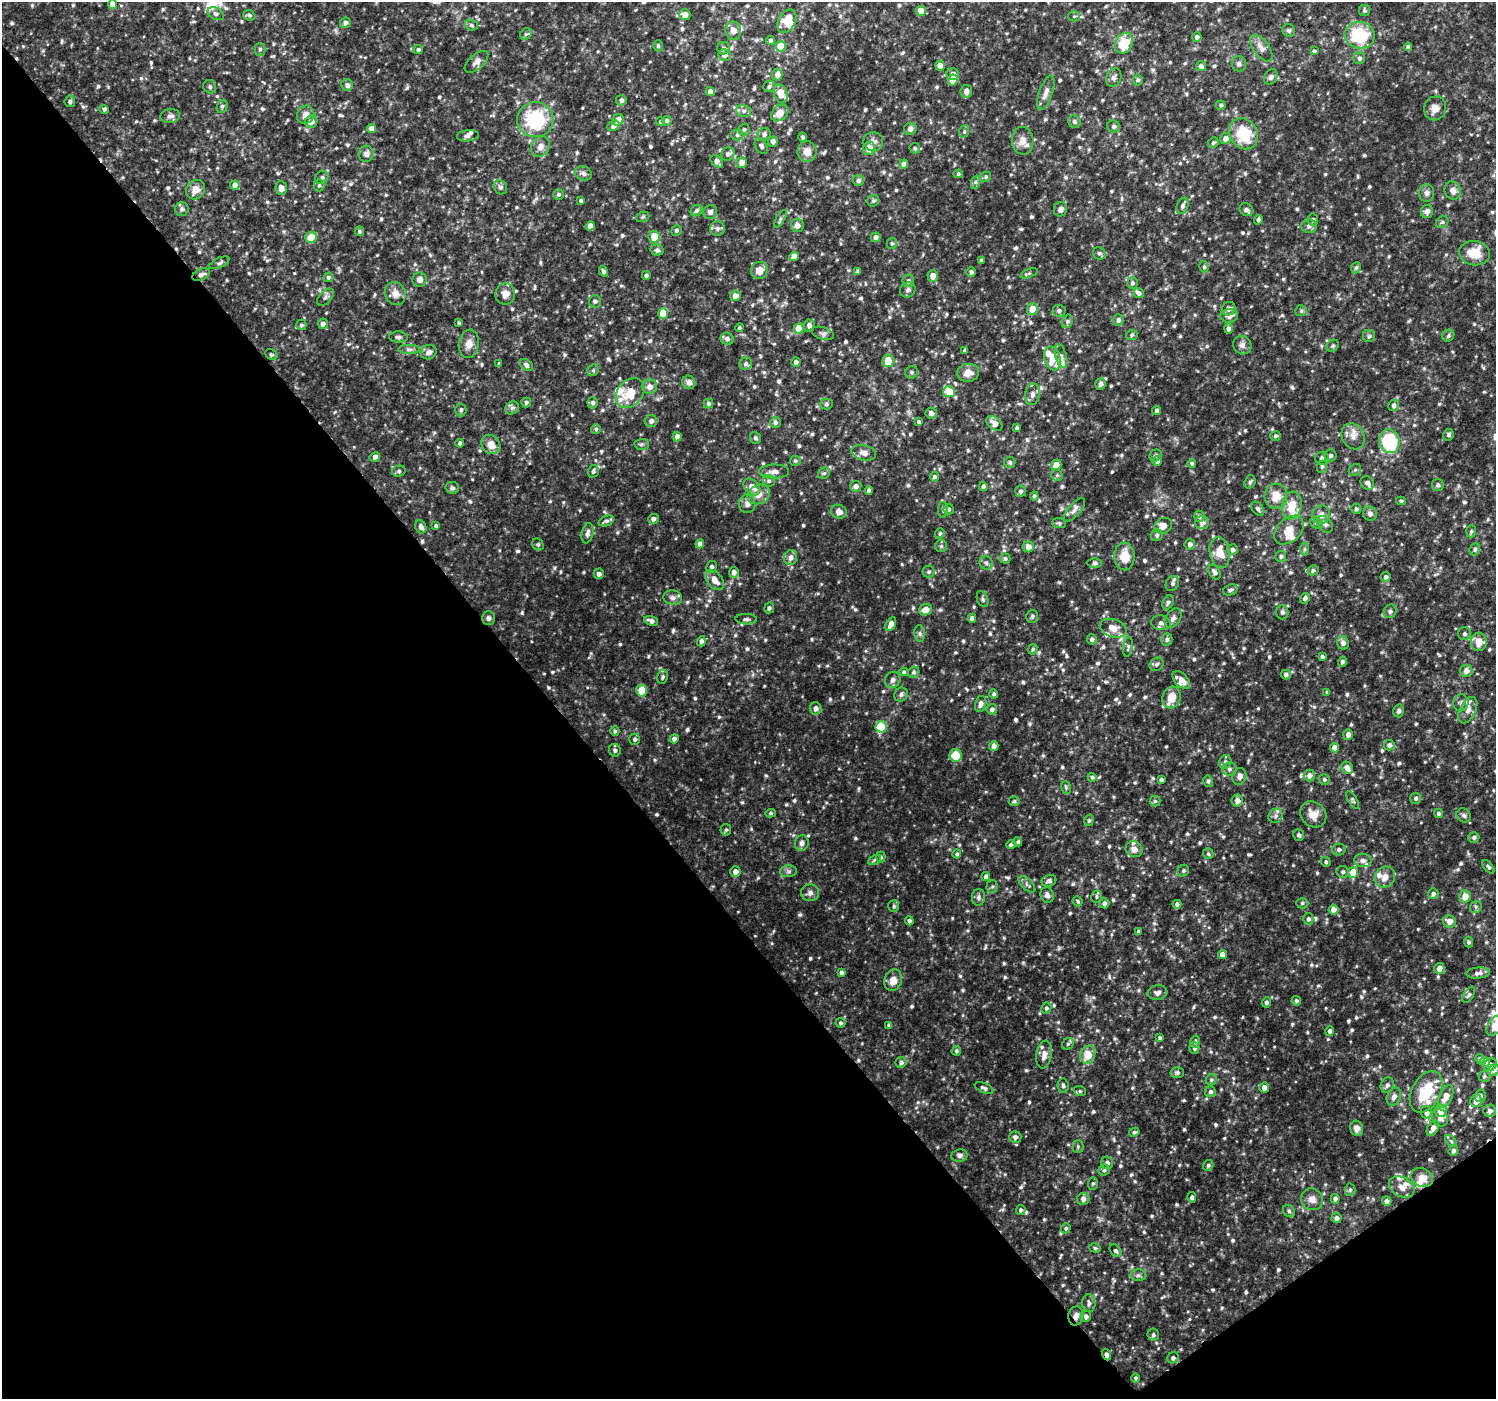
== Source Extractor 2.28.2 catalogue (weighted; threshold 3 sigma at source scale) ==
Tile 14 of 4 x 4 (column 2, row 4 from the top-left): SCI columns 1500-2993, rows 201-1597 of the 5980 x 5922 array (HDU 1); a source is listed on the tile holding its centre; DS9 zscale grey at full resolution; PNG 1498 x 1401 px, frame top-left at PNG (2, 2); each listed source drawn as its Kron ellipse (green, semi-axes under 4 px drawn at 4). Shown black and unused: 39% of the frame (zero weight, under 2 of 3 exposures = <1% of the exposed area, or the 3 px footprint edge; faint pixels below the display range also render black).
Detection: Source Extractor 2.28.2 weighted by HDU 2 'WHT'; one run over the whole footprint, this tile lists its part. Background 0.0476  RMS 0.0074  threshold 0.0333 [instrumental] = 3 sigma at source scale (4.5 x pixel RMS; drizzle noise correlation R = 1.50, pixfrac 1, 0.0396/0.0396 arcsec/px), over >= 5 px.
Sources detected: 944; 2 cosmic-ray / hot-pixel residue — neither listed nor drawn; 32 inside a brighter listed object's ellipse — not listed separately; of the other 910, all 500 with FLUX_AUTO >= 1.23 (the completeness limit of this list) listed and drawn (410 fainter detections not listed), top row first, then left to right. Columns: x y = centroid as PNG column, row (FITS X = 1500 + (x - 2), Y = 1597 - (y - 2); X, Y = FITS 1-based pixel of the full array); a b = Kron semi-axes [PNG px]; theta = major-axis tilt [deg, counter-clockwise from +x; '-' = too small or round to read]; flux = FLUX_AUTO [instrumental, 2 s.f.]
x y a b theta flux
113 4 4 4 - 5.3
921 11 5 5 - 7.4
1364 11 5 5 - 1.4
216 14 9 5 -29 2
249 15 6 5 - 1.5
685 15 5 5 - 6.3
1074 16 5 5 - 1.3
787 21 13 8 61 13
345 23 5 5 - 2.5
471 25 7 5 -18 1.5
1289 30 6 6 - 1.7
733 31 9 8 - 5.9
526 34 6 5 - 1.3
1360 35 15 13 -9 37
1197 37 5 4 - 2
771 40 4 4 - 2
1124 43 11 8 59 21
658 46 5 4 - 1.3
781 46 5 5 - 18
1408 47 4 4 - 2.1
724 48 6 6 - 2.1
1261 48 15 8 -54 4.6
260 49 6 5 - 1.5
418 49 4 4 - 1.3
1314 51 4 3 - 1.3
725 55 6 6 - 3.6
1359 58 6 6 - 2.1
476 62 14 7 40 3.8
1239 64 7 7 - 2.3
940 65 5 4 - 4.3
1201 66 5 5 - 2.6
953 74 6 6 - 2.9
777 75 6 5 - 4.1
1271 77 8 6 58 2.2
1114 78 9 7 69 2.5
953 80 5 5 - 12
1138 80 5 5 - 1.6
347 85 6 5 - 2.2
210 87 7 6 - 1.6
769 87 6 5 - 2.1
966 91 6 5 - 3.2
710 92 4 4 - 3.8
1046 93 18 7 71 4.8
781 94 9 6 -69 9.5
621 100 5 5 - 2.3
70 101 6 5 - 1.7
1221 105 5 4 - 1.5
222 106 7 5 67 1.3
1435 108 12 11 - 5.6
104 109 5 4 - 1.5
744 111 8 6 -13 2.5
780 113 10 7 41 9.4
306 115 9 8 - 4.5
170 116 10 7 10 2.8
535 120 18 17 - 49
618 120 6 5 - 6.3
667 121 5 4 - 1.6
311 122 6 6 - 3.7
661 122 4 4 - 1.5
1074 122 6 6 - 1.6
613 126 6 5 - 3
1114 126 6 6 - 2
371 128 4 4 - 5
744 129 6 5 - 1.3
910 129 6 6 - 2.5
964 131 6 5 - 1.3
764 134 6 6 - 2.3
1244 134 16 14 -57 28
737 135 6 5 - 1.6
468 136 11 5 6 2.6
803 137 5 4 - 1.6
1225 139 5 5 - 3.7
773 141 5 5 - 2.7
1023 141 14 10 -87 5.6
873 142 10 9 - 3.7
1213 143 5 5 - 1.5
761 146 9 5 -57 2
540 147 10 9 - 4.7
869 148 7 6 - 7
915 148 5 5 - 1.3
807 151 10 9 - 7.5
366 154 8 7 - 2.9
728 154 7 6 - 2.5
717 161 7 5 -44 3.8
741 163 5 5 - 5.2
904 164 4 4 - 3
583 173 9 7 -23 2.4
958 174 5 4 - 1.2
322 177 7 6 - 1.9
986 177 6 5 - 1.3
858 181 5 5 - 2.4
976 182 7 4 70 1.6
235 185 5 4 - 4.3
319 185 6 5 - 1.5
500 187 7 6 - 2.1
281 188 7 6 - 4
195 190 10 9 - 6
1453 191 9 8 - 3.6
1427 193 9 7 90 2.6
558 194 5 5 - 1.4
581 201 4 4 - 1.3
873 201 6 5 - 1.4
1183 206 8 5 66 2.1
182 209 7 6 - 1.9
1061 209 7 6 - 2.5
696 210 6 5 - 1.8
1246 210 7 6 - 2.8
1427 211 6 6 - 3.6
710 212 7 7 - 2.5
643 217 7 5 21 1.2
780 219 10 4 61 1.4
1313 219 6 5 - 1.5
1258 220 5 4 - 1.4
1442 222 7 5 44 1.4
797 225 7 6 - 3.9
590 226 5 4 - 5.7
1309 226 7 7 - 2.6
717 228 7 7 - 2.2
676 230 5 5 - 1.5
359 231 5 4 - 1.3
311 237 5 5 - 12
654 237 6 5 - 12
876 237 5 4 - 3.5
892 243 5 5 - 1.3
657 250 6 5 - 1.8
1099 253 6 6 - 1.7
1474 253 15 12 -8 14
794 256 5 4 - 6.6
981 261 4 4 - 1.5
219 263 11 5 26 1.7
1204 267 5 4 - 1.3
1356 268 6 4 67 1.3
759 270 8 8 - 8.3
603 271 5 4 - 1.7
858 272 4 3 - 1.8
971 272 5 5 - 2.2
1029 273 9 3 21 1.2
201 275 9 5 24 3
646 275 4 4 - 1.6
933 276 6 5 - 6.4
328 277 5 4 - 1.7
420 280 7 7 - 3.3
908 281 6 5 - 2
1132 283 6 5 - 1.5
908 290 8 7 - 2.3
1138 293 5 4 - 2.5
395 294 12 10 -69 5.8
505 294 11 10 - 5.8
735 296 5 5 - 5.2
325 297 10 6 46 2.1
595 301 6 6 - 1.5
1032 309 6 5 - 8.1
1229 309 7 6 - 2.8
1059 311 6 6 - 2
1301 311 6 5 - 1.4
663 314 5 5 - 16
1229 316 8 7 - 3.5
1118 320 5 5 - 2.4
1067 321 7 5 69 1.7
459 323 4 3 - 1.2
323 324 5 5 - 2.8
301 325 5 5 - 1.7
809 326 6 5 - 3.2
739 328 4 4 - 1.4
799 328 5 5 - 16
1229 329 5 4 - 2.6
823 333 11 6 -18 2.1
1132 335 6 5 - 1.3
1369 336 6 6 - 1.4
1448 336 6 5 - 1.6
398 337 9 5 -3 2
727 339 6 6 - 2.4
469 344 14 10 81 6
1242 345 9 9 - 3
1333 346 6 5 - 1.4
409 349 11 4 0 2
965 351 4 3 - 1.6
429 352 8 7 - 3.3
271 354 6 5 - 1.3
1061 356 12 5 -74 2.5
1052 358 12 8 -75 7.7
888 361 6 5 - 12
796 362 4 4 - 2.3
498 363 3 3 - 2
746 364 6 6 - 1.7
526 365 7 5 -42 2.4
593 370 6 5 - 1.5
912 372 6 6 - 1.6
968 373 11 9 5 6.2
689 382 7 6 - 3.6
1101 384 5 5 - 2.5
650 387 7 7 - 4.9
949 392 6 5 - 15
630 393 16 12 49 17
1032 394 11 7 80 3.3
526 402 5 5 - 1.4
593 403 5 5 - 2
709 404 5 5 - 1.6
826 404 6 5 - 1.4
1394 405 6 5 - 2.1
512 408 7 6 - 2
461 410 6 5 - 1.3
1157 410 4 4 - 2
931 413 6 5 - 3.1
651 421 6 6 - 2.7
775 422 5 5 - 2.2
919 422 4 4 - 1.7
994 423 9 6 -42 5.3
1016 428 4 3 - 1.3
596 429 5 5 - 1.3
1449 435 6 5 - 1.6
1275 436 5 5 - 1.3
1353 436 13 11 -60 5.9
677 437 5 4 - 3.3
755 438 6 5 - 1.7
1389 441 12 10 -74 51
460 443 4 4 - 1.4
491 444 10 8 -46 7
641 444 7 5 3 1.7
864 453 12 7 -14 3.7
1156 455 6 5 - 1.6
1330 455 6 6 - 1.9
375 457 5 4 - 3.3
1322 459 7 6 - 3.1
795 461 5 5 - 1.3
1157 461 5 5 - 2.9
1010 462 6 5 - 1.7
1192 463 4 4 - 1.4
1056 465 5 5 - 6.7
1322 467 6 5 - 1.2
1355 470 6 5 - 1.5
399 471 7 5 15 1.4
593 471 6 5 - 2.1
774 471 15 7 1 4.3
824 473 6 5 - 1.6
1057 475 6 5 - 1.6
934 477 5 4 - 1.6
769 481 6 5 - 1.7
1250 482 7 5 71 1.5
1367 483 7 6 - 2.6
1438 485 6 6 - 2
856 486 6 5 - 2.9
983 486 4 4 - 1.5
752 487 10 7 -44 7.2
452 488 6 6 - 2
869 491 4 4 - 2.3
1021 491 5 5 - 1.9
759 494 11 9 29 7.3
1034 496 4 4 - 1.4
1276 496 12 11 - 11
1401 501 5 4 - 1.3
747 504 9 8 - 3.6
1292 506 14 9 82 14
949 509 5 5 - 1.5
1258 509 8 5 -50 1.5
1356 509 5 5 - 1.4
943 510 8 5 90 1.6
1074 510 14 6 49 3.2
839 512 8 6 -25 4.1
1370 514 7 7 - 2.6
1321 515 9 8 - 4.4
1199 516 5 5 - 2.2
653 519 5 5 - 2.8
606 521 8 5 22 2.1
1202 522 7 6 - 2.8
1059 523 7 5 -4 1.3
1316 523 7 5 -21 1.5
1325 524 9 6 -49 3.4
436 526 4 3 - 1.5
1163 526 9 7 29 6.8
421 527 7 5 -63 2.5
1289 530 17 11 43 9
1471 531 6 5 - 1.3
587 533 10 5 77 3.6
940 533 5 4 - 1.3
1157 535 6 6 - 1.7
538 544 6 5 - 1.3
700 544 4 4 - 3.6
1190 544 5 5 - 2.7
941 546 6 6 - 1.6
1028 547 5 5 - 5
1305 549 6 4 89 1.4
1475 549 6 5 - 1.6
1233 550 5 5 - 2.6
1220 552 15 10 -81 11
1124 556 14 10 -88 13
1281 556 5 5 - 1.7
791 557 8 6 73 4
1005 558 5 5 - 1.4
986 563 7 6 - 2
1095 563 7 5 0 1.5
712 567 6 5 - 1.7
1313 570 5 5 - 1.5
734 572 5 5 - 3.2
929 572 6 6 - 1.7
1214 572 8 5 -59 2.7
599 574 5 5 - 2.6
1386 577 5 5 - 1.7
715 580 12 7 -48 6.9
1172 583 8 6 64 2.3
1230 590 7 5 19 1.8
673 598 9 7 -6 2.9
1305 598 5 4 - 2.2
982 599 8 5 -67 1.6
1168 602 7 5 64 1.7
769 608 5 5 - 1.6
925 610 6 5 - 6.2
1390 611 7 6 - 1.8
1282 612 7 6 - 1.9
1032 616 6 5 - 1.5
488 618 7 6 - 2.6
972 618 4 4 - 2.4
1173 618 11 7 54 2.9
746 619 11 5 -2 2
651 621 7 4 -21 3
1161 623 10 7 -10 2.8
891 624 7 4 62 4.7
1113 628 14 9 -18 7.1
920 634 8 5 -84 1.8
1464 634 6 6 - 1.9
1092 639 5 5 - 2.2
1167 639 6 5 - 1.8
701 641 5 4 - 2.1
1479 642 9 8 - 8.6
1343 643 7 6 - 3.2
1128 647 10 4 82 1.6
1033 649 5 4 - 1.3
1322 656 4 3 - 1.7
1342 662 5 4 - 1.7
1157 664 7 6 - 2
1466 671 6 6 - 4.4
904 672 4 4 - 1.3
914 672 6 5 - 1.5
1286 675 5 5 - 1.9
662 677 7 5 78 1.6
893 680 8 7 - 2.7
1181 680 10 6 -45 6.1
642 690 6 5 - 15
1327 692 3 3 - 1.5
994 694 4 4 - 1.4
901 695 7 6 - 2.1
1171 697 11 9 72 11
1461 703 8 7 - 2.2
981 704 8 5 77 3.2
816 708 6 6 - 3.3
992 709 5 5 - 2.2
1468 710 14 8 63 4.2
1399 711 6 5 - 1.7
881 727 5 5 - 34
615 731 5 4 - 1.4
1348 735 5 5 - 3.3
635 739 5 5 - 1.9
674 739 4 4 - 2.8
1389 745 5 5 - 2.8
994 746 5 4 - 3.4
1334 748 5 4 - 5.6
615 750 6 6 - 2.2
956 755 6 6 - 15
1225 762 7 6 - 2.1
1347 768 6 5 - 4.1
1229 769 7 6 - 2.2
1309 775 6 5 - 3.3
1239 776 8 6 72 3.5
1092 777 5 4 - 1.4
1324 779 5 5 - 1.3
1161 780 4 3 - 1.5
1208 781 6 4 -79 1.4
1066 787 6 5 - 1.3
1416 798 5 5 - 1.6
1353 800 10 4 -59 1.3
1014 801 5 4 - 1.3
1155 801 5 5 - 1.3
1237 801 6 5 - 3.7
771 813 5 4 - 1.3
1438 813 5 4 - 1.3
1313 814 14 12 -43 8
1464 815 7 6 - 2
1275 816 7 6 - 2.3
1089 820 6 4 74 1.3
726 830 5 5 - 1.4
1298 835 6 5 - 1.4
1474 837 5 5 - 1.8
1018 842 5 4 - 1.2
802 843 8 7 - 2.9
1011 844 5 4 - 1.7
1134 849 8 7 - 4.3
1339 850 7 6 - 2.2
957 854 4 4 - 1.4
1208 854 5 5 - 1.3
881 857 5 4 - 1.5
874 860 7 4 29 1.3
1363 860 8 6 -6 3
1326 862 5 4 - 1.3
1488 867 8 4 -52 1.4
788 871 8 6 6 2.1
1183 871 6 5 - 1.3
735 872 5 5 - 4.9
1343 872 6 6 - 1.7
1353 872 5 5 - 15
986 876 4 4 - 2.2
1385 877 11 9 52 5.9
1049 881 7 5 19 2.1
1027 884 10 5 -44 2.3
992 887 6 5 - 1.5
810 893 9 8 - 3.1
1433 893 5 5 - 2
1047 895 8 6 -69 3.6
1465 896 6 5 - 8.5
979 897 8 6 81 2
1097 897 6 5 - 1.3
1078 901 5 4 - 1.3
1104 903 5 5 - 2.4
1302 903 6 5 - 1.3
1177 904 4 4 - 2.3
894 906 6 5 - 1.3
1476 907 6 5 - 1.5
1333 910 5 5 - 6.7
1308 919 5 5 - 2.1
909 921 4 4 - 1.9
1449 921 6 6 - 5.2
1138 932 4 3 - 1.6
1469 942 5 4 - 1.4
1222 955 4 4 - 5.3
1439 968 5 5 - 5.1
841 973 4 4 - 2.8
1478 973 12 5 5 3.3
893 980 11 8 74 6.4
1158 992 10 7 6 3.2
1469 995 9 4 59 1.5
1296 1001 5 4 - 1.6
1266 1002 5 4 - 1.8
1046 1008 5 5 - 1.4
841 1023 5 5 - 1.5
889 1025 4 3 - 1.4
1495 1026 11 6 60 6.9
1330 1031 5 4 - 2.1
1160 1038 4 3 - 1.4
1195 1042 6 4 76 1.4
1068 1044 6 5 - 1.4
1194 1048 5 5 - 1.7
956 1051 5 4 - 1.4
1044 1054 14 7 81 5.4
1088 1055 9 7 69 13
1480 1059 5 4 - 1.4
901 1062 5 5 - 2
1485 1062 5 4 - 6.9
1490 1065 7 6 - 2.8
1494 1070 6 5 - 1.7
1177 1073 6 5 - 1.4
1484 1076 6 5 - 1.2
1211 1080 6 5 - 1.3
1387 1085 8 6 63 2.4
1063 1086 7 5 -83 1.7
984 1088 10 5 -24 2.1
1264 1088 5 5 - 4.7
1080 1091 6 5 - 1.3
1210 1092 5 5 - 1.8
1426 1092 22 14 61 27
1394 1096 9 6 66 3.8
1446 1096 12 6 65 6.9
1480 1096 6 5 - 2.1
1476 1101 6 6 - 4.9
1441 1111 6 6 - 10
1490 1111 6 6 - 2.2
1426 1112 6 5 - 3.3
1440 1118 9 7 -57 3.8
1357 1128 7 6 - 4
1433 1128 8 5 60 3.7
1134 1132 5 4 - 1.3
1015 1137 6 5 - 2.3
1451 1141 7 4 -45 1.3
1078 1146 6 5 - 1.3
1453 1151 5 4 - 2.2
959 1155 8 6 7 2.3
1107 1163 6 6 - 2.5
1208 1165 5 5 - 1.4
1104 1170 5 5 - 1.4
1422 1177 11 9 -23 7.7
1093 1183 6 5 - 1.3
1402 1187 13 9 -29 5.6
1350 1190 6 5 - 1.4
1192 1197 5 4 - 1.7
1083 1199 6 6 - 3.4
1312 1199 11 10 - 4.9
1335 1199 4 4 - 2.4
1387 1201 4 4 - 2.8
1021 1210 5 5 - 1.7
1289 1211 7 5 -48 1.6
1337 1218 5 5 - 3.1
1066 1228 5 4 - 1.3
1095 1248 6 4 -17 1.3
1116 1251 7 5 -50 1.6
1138 1275 8 6 0 1.9
1089 1303 9 6 -85 2.8
1076 1316 9 7 80 3.4
1086 1316 6 5 - 2.7
1153 1335 6 5 - 1.7
1107 1354 6 4 -68 2
1173 1358 6 5 - 2
1136 1378 5 4 - 1.4
Overlapping masked pixels (flux is a lower limit): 2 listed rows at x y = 1076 1316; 1107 1354
Isophote crosses this tile's border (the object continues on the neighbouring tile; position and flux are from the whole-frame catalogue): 2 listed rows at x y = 1474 253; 1495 1026